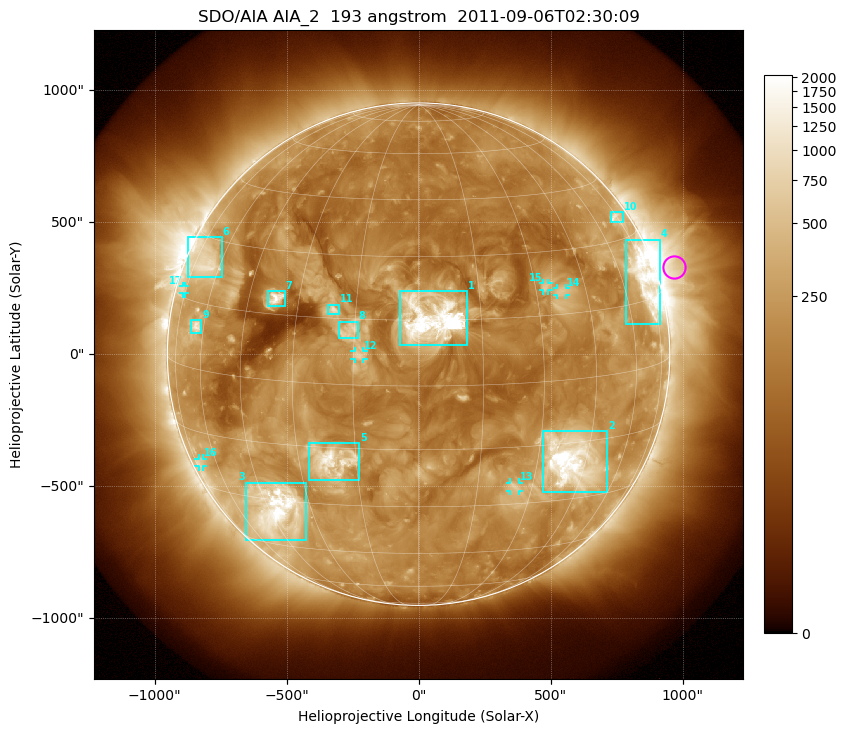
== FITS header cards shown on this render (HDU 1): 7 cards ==
TELESCOP= 'SDO/AIA'
INSTRUME= 'AIA_2'
WAVELNTH=                  193
WAVEUNIT= 'angstrom'
DATE-OBS= '2011-09-06T02:30:09.03'
CTYPE1  = 'HPLN-TAN'
CTYPE2  = 'HPLT-TAN'

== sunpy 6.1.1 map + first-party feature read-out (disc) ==
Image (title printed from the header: SDO/AIA AIA_2  193 angstrom  2011-09-06T02:30:09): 1024 x 1024 px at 2.4 arcsec/px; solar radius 952 arcsec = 397 px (full disc in frame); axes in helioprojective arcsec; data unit not stated in the header (colour bar unlabelled)
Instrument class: DISC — disc imager (sunpy class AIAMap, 193 A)
Bright regions (active regions / flare kernels): reference = the median radial profile (limb darkening/brightening removed); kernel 9 px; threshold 5 sigma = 348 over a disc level ~156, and >= 1.15x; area >= 12 px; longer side >= 10 px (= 24 arcsec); searched inside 0.97 R_sun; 17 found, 17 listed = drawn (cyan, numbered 1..; 6 of them under ~33 arcsec drawn as corner ticks so the feature stays visible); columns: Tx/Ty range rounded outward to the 5 arcsec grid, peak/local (2 s.f.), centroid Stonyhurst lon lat
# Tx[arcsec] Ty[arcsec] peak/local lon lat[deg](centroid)
1 -75..185 30..240 85 +3 +15
2 470..715 -520..-290 18 +40 -19
3 -655..-425 -705..-485 16 -42 -33
4 785..915 115..435 9.7 +71 +19
5 -415..-225 -475..-335 11 -21 -18
6 -875..-745 290..445 5.5 -69 +24
7 -570..-505 180..240 10 -37 +19
8 -305..-230 60..125 4.7 -16 +12
9 -865..-820 80..130 6 -64 +10
10 725..775 500..540 4.5 +73 +35
11 -345..-300 150..190 6.5 -21 +17
12 -245..-205 -20..15 3.9 -14 +7
13 345..380 -520..-485 3.8 +25 -25
14 525..560 225..250 3.6 +37 +20
15 470..495 240..270 4 +33 +22
16 -835..-815 -425..-395 3 -70 -23
17 -895..-885 230..260 2.8 -77 +17
Off-limb structures (1.02-1.3 R_sun): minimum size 162 px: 5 found; the strongest spans PA ~260..310 deg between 1.02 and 1.3 R_sun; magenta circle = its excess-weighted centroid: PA ~290 deg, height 1.07 R_sun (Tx ~970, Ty ~330 arcsec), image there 3.1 x the reference